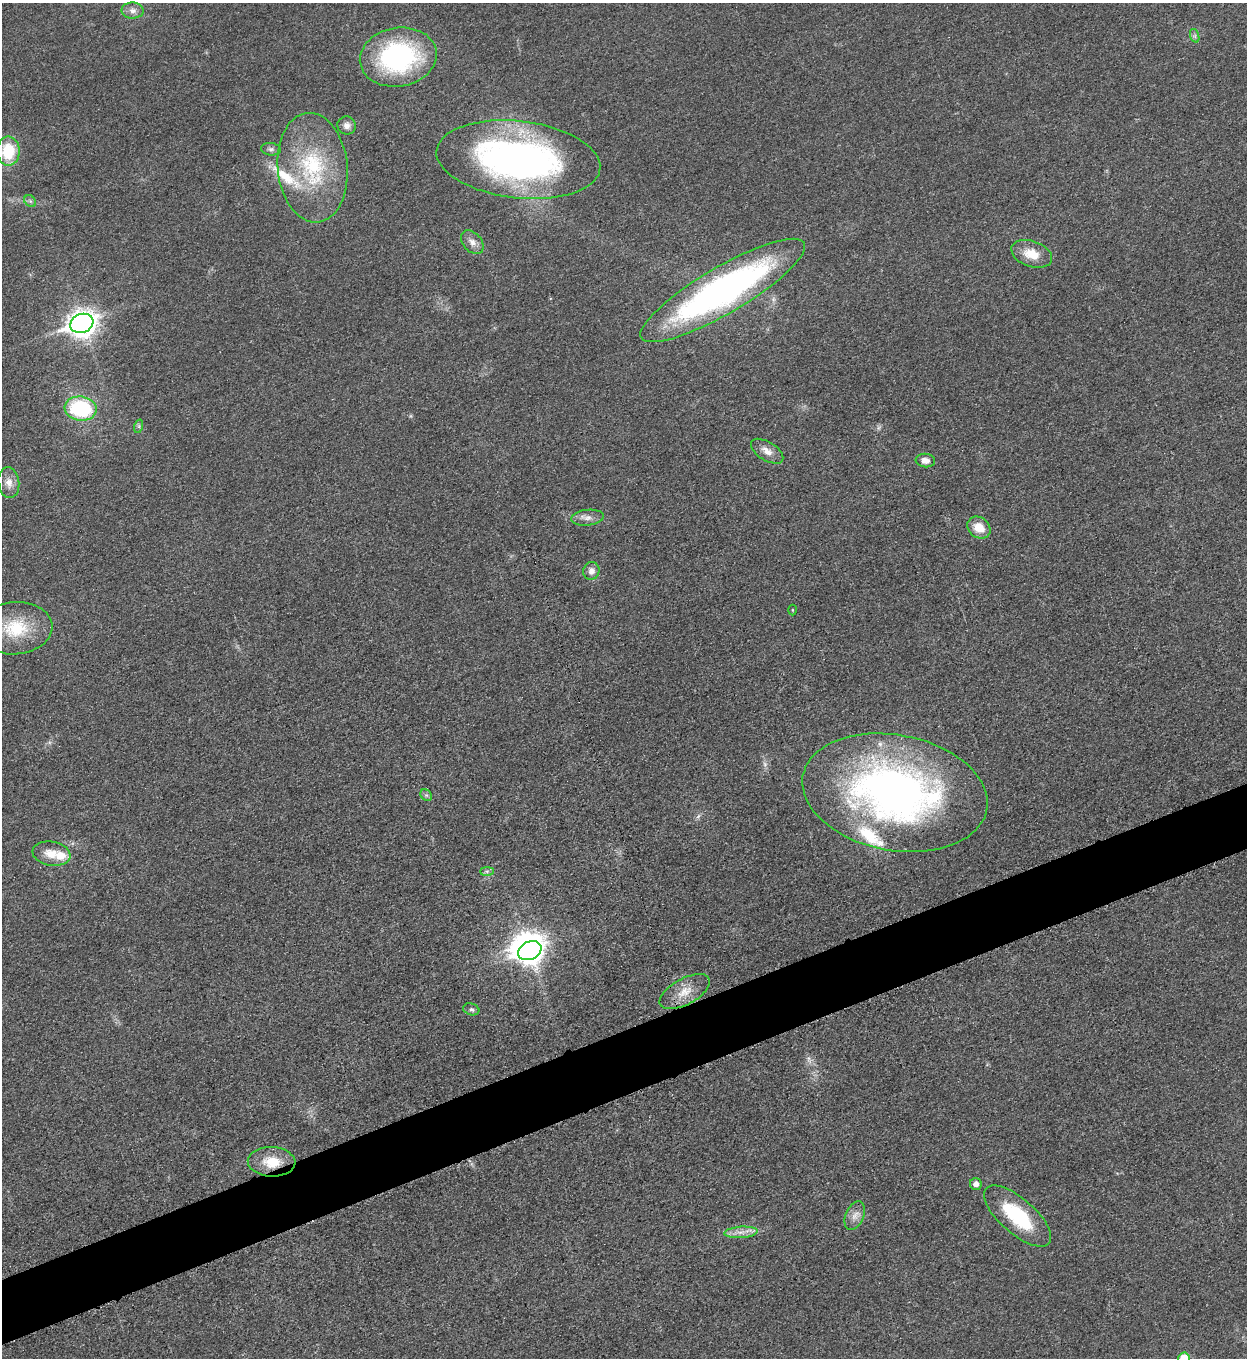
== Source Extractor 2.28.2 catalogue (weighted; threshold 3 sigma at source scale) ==
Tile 7 of 4 x 4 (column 3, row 2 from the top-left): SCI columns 2778-4022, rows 2720-4075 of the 5428 x 5441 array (HDU 1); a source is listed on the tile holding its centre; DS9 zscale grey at full resolution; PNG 1249 x 1360 px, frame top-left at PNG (2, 3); each listed source drawn as its Kron ellipse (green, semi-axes under 4 px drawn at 4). Shown black and unused: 5% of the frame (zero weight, under 3 of 5 exposures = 1% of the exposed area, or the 3 px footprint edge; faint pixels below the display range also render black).
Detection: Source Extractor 2.28.2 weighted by HDU 2 'WHT'; one run over the whole footprint, this tile lists its part. Background 0.0229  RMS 0.0048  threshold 0.0216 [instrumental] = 3 sigma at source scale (4.5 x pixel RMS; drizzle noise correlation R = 1.50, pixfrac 1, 0.05/0.05 arcsec/px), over >= 5 px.
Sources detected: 41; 1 inside a brighter object's white glare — neither listed nor drawn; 4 inside a brighter listed object's ellipse — not listed separately; the other 36 listed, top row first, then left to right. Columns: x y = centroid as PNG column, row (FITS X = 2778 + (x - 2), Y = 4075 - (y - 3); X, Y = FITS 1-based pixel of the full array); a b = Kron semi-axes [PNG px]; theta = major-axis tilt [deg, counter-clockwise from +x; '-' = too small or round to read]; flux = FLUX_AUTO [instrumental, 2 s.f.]
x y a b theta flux
133 11 11 8 -1 2.8
1195 36 7 4 -72 1
398 57 39 29 10 78
347 125 9 9 - 2.4
271 149 10 6 -7 1.6
8 151 14 11 -89 19
518 160 82 38 -7 210
313 168 55 35 -84 49
30 201 7 5 -45 1.1
472 242 13 9 -48 3.5
1032 254 21 12 -19 9.4
723 290 94 23 30 190
82 323 12 9 22 470
81 408 16 12 -8 43
139 426 7 4 73 0.86
767 451 18 9 -32 4.4
925 460 10 6 -7 3.4
9 483 15 10 -83 4.6
588 518 16 8 6 3.3
979 528 12 10 -37 8.1
591 571 9 8 - 3.2
792 610 5 3 - 0.42
15 628 37 26 5 26
895 793 94 58 -10 260
426 795 6 5 - 1
51 854 19 12 -10 8
487 871 7 4 0 1.1
530 951 12 9 26 370
685 992 28 13 29 9.3
471 1009 8 5 -17 1.4
272 1162 24 15 -3 12
976 1184 6 6 - 2.9
855 1216 15 9 67 3.8
1018 1216 42 17 -41 34
741 1232 16 5 4 3.8
1184 1358 5 5 - 9.6
Isophote crosses this tile's border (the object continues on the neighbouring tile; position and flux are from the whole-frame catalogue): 2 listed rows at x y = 15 628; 1184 1358